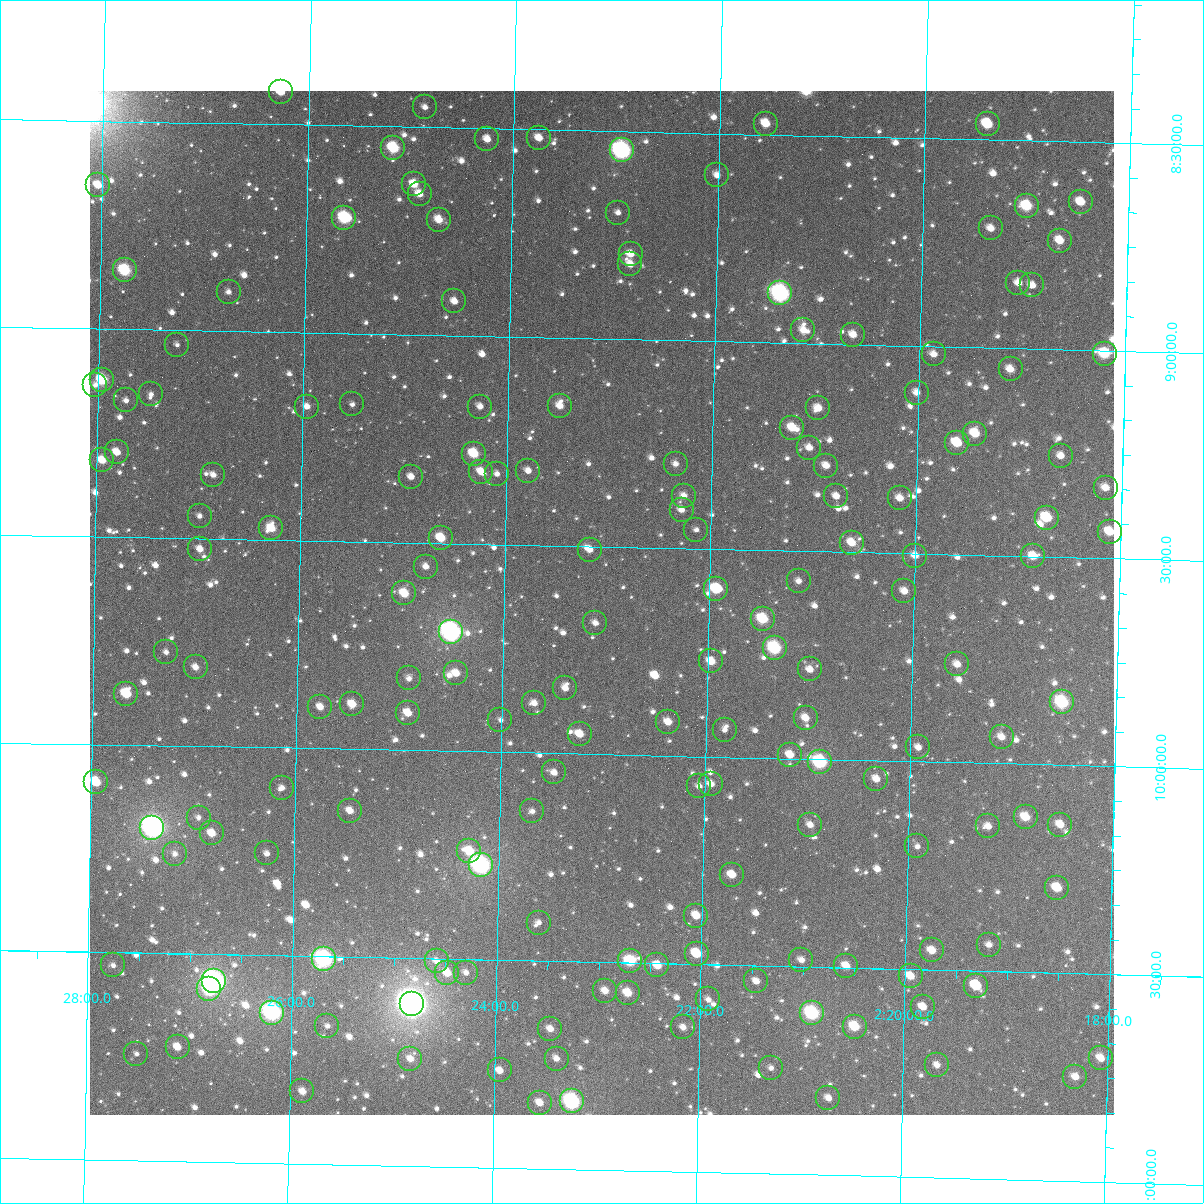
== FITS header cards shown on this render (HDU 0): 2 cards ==
NAXIS1  =                 1024
NAXIS2  =                 1024

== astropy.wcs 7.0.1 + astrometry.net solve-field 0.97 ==
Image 1024 x 1024 px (HDU 0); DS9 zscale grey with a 90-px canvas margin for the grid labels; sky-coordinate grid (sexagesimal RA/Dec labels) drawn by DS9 from the SOLVED WCS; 171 Tycho-2 reference stars matched to detected sources circled (green)
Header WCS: RA---TAN-SIP/DEC--TAN-SIP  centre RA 02:23:03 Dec +09:38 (35.76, +9.63 deg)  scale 8.66 arcsec/px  FOV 147.8' x 147.9'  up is +179 deg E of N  parity flipped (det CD > 0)
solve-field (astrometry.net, Tycho-2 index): VERIFIED the header's WCS against the Tycho-2 star catalogue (verified at 6 index scales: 16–171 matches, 0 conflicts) and refined it, rather than solving blind
Solved WCS: RA---TAN-SIP/DEC--TAN-SIP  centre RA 02:23:03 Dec +09:38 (35.76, +9.63 deg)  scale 8.66 arcsec/px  FOV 147.8' x 147.9'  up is +179 deg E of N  parity flipped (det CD > 0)
The solver's refit moves the header's centre by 0.41 arcsec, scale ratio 1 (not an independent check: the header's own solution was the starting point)
Tycho-2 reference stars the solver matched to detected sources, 171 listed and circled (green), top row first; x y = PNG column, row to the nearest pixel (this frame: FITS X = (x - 90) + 1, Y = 1024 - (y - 91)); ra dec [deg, ICRS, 3 dp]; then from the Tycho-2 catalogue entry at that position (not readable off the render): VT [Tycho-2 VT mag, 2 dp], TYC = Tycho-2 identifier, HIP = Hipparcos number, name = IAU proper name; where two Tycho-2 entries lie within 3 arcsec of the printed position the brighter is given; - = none
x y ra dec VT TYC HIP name
281 92 36.568 +8.421 10.63 632-196-1 - -
425 107 36.217 +8.452 12.44 632-299-1 - -
766 124 35.387 +8.474 10.90 631-228-1 - -
988 124 34.848 +8.463 10.07 631-264-1 - -
539 138 35.938 +8.520 11.31 632-103-1 - -
487 139 36.063 +8.526 11.41 632-1054-1 - -
393 148 36.292 +8.551 9.36 632-773-1 - -
622 150 35.736 +8.545 7.66 631-310-1 11106 -
717 175 35.503 +8.600 11.37 631-370-1 - -
414 184 36.240 +8.637 10.64 632-521-1 - -
98 185 37.008 +8.655 11.02 632-1088-1 - -
420 194 36.225 +8.661 11.15 632-658-1 - -
1081 202 34.617 +8.644 10.98 631-1017-1 - -
1027 206 34.748 +8.657 9.79 631-430-1 - -
618 213 35.742 +8.696 12.12 631-333-1 - -
344 218 36.407 +8.722 9.08 632-887-1 11314 -
439 220 36.177 +8.722 10.88 632-479-1 - -
991 228 34.834 +8.713 11.86 631-309-1 - -
1060 241 34.666 +8.738 11.08 631-932-1 - -
631 254 35.708 +8.795 11.28 631-161-1 - -
630 264 35.709 +8.819 11.45 631-216-1 - -
125 270 36.940 +8.858 9.23 632-695-1 - -
1018 283 34.764 +8.842 11.56 631-511-1 - -
1032 285 34.730 +8.848 11.47 631-171-1 - -
229 292 36.686 +8.905 12.35 632-335-1 - -
780 293 35.342 +8.881 8.03 631-93-1 10975 -
454 301 36.135 +8.917 11.59 632-499-1 - -
803 330 35.285 +8.969 11.63 631-273-1 - -
853 335 35.163 +8.976 11.24 631-296-1 - -
177 345 36.809 +9.035 12.80 632-734-1 - -
934 354 34.966 +9.019 11.77 631-39-1 - -
1105 354 34.550 +9.008 9.80 631-1384-1 10737 -
1011 369 34.778 +9.051 11.09 631-530-1 - -
102 380 36.990 +9.123 9.35 632-446-1 - -
95 385 37.006 +9.135 12.69 632-79-1 - -
917 393 35.005 +9.113 11.59 631-253-1 - -
151 394 36.870 +9.155 12.68 632-1-1 - -
126 400 36.931 +9.171 12.19 632-285-1 - -
352 404 36.379 +9.170 12.14 632-16-1 - -
560 406 35.874 +9.163 11.40 632-304-1 - -
307 407 36.490 +9.178 11.58 632-568-1 - -
480 407 36.068 +9.169 12.44 632-711-1 - -
818 408 35.243 +9.155 11.20 631-133-1 - -
792 428 35.306 +9.204 10.56 631-55-1 - -
975 434 34.860 +9.208 10.34 631-13-1 - -
957 443 34.904 +9.231 10.23 631-279-1 - -
809 448 35.263 +9.251 11.57 631-29-1 - -
117 452 36.951 +9.296 11.49 632-641-1 - -
474 454 36.081 +9.283 10.11 632-791-1 11211 -
1061 456 34.650 +9.256 11.47 631-1020-1 - -
102 460 36.987 +9.316 10.75 632-895-1 - -
676 464 35.588 +9.297 12.04 631-238-1 - -
826 466 35.221 +9.293 11.04 631-9-1 - -
528 471 35.947 +9.321 12.34 632-183-1 - -
481 472 36.062 +9.326 11.15 632-595-1 - -
497 474 36.023 +9.330 12.43 632-360-1 - -
213 475 36.715 +9.347 12.00 632-1156-1 - -
411 477 36.233 +9.342 11.92 632-494-1 - -
1106 488 34.539 +9.330 11.03 631-832-1 - -
684 496 35.567 +9.373 11.80 631-215-1 - -
836 496 35.195 +9.367 11.76 631-308-1 - -
900 498 35.040 +9.368 12.14 631-383-1 - -
682 510 35.572 +9.407 11.72 631-377-1 - -
200 516 36.747 +9.446 11.97 632-95-1 - -
1047 518 34.681 +9.406 10.09 631-895-1 - -
271 528 36.571 +9.472 10.45 632-1317-1 - -
696 530 35.534 +9.455 12.76 631-526-1 - -
1110 532 34.526 +9.436 10.62 631-885-1 - -
441 538 36.157 +9.487 10.29 632-416-1 - -
852 543 35.155 +9.477 10.91 631-41-1 - -
200 549 36.744 +9.526 11.36 632-1248-1 - -
590 550 35.793 +9.508 11.76 632-1361-1 - -
915 556 34.999 +9.504 11.38 631-399-1 - -
1033 556 34.711 +9.499 11.07 631-183-1 - -
426 567 36.192 +9.557 11.58 632-591-1 - -
799 581 35.282 +9.573 12.27 631-81-1 - -
716 589 35.483 +9.596 10.03 631-457-1 - -
904 591 35.023 +9.591 11.64 631-203-1 - -
404 593 36.243 +9.623 10.30 632-1065-1 - -
763 619 35.368 +9.666 9.75 631-336-1 - -
595 623 35.776 +9.684 11.86 632-347-1 - -
451 632 36.127 +9.713 7.05 632-1374-1 11228 -
775 648 35.337 +9.736 8.86 631-244-1 10972 -
166 652 36.822 +9.776 12.32 632-976-1 - -
711 661 35.491 +9.771 10.71 631-191-1 - -
957 664 34.890 +9.764 11.41 631-63-1 - -
196 667 36.749 +9.810 11.70 632-1394-1 - -
810 669 35.249 +9.784 11.41 631-580-1 - -
456 673 36.113 +9.812 11.49 632-1457-1 - -
409 678 36.228 +9.827 12.27 632-1486-1 - -
565 688 35.846 +9.842 11.38 632-1399-1 - -
126 694 36.917 +9.877 9.69 632-1463-1 - -
1062 702 34.632 +9.849 8.78 631-684-1 10764 -
534 703 35.921 +9.881 11.67 632-1467-1 - -
352 704 36.365 +9.892 10.69 632-1483-1 - -
320 707 36.443 +9.900 11.39 632-1461-1 - -
408 713 36.229 +9.910 10.66 632-1413-1 - -
806 718 35.257 +9.902 11.41 631-607-1 - -
500 720 36.002 +9.923 12.77 632-1445-1 - -
668 722 35.593 +9.919 11.33 631-547-1 - -
725 730 35.454 +9.934 12.59 631-600-1 - -
580 734 35.808 +9.952 10.91 632-1447-1 - -
1002 737 34.778 +9.936 11.21 631-576-1 - -
918 747 34.980 +9.966 12.11 631-592-1 - -
790 755 35.293 +9.991 11.10 631-571-1 - -
820 762 35.220 +10.007 8.57 634-176-1 10937 -
554 772 35.869 +10.046 11.91 635-1025-1 - -
876 779 35.081 +10.045 11.45 634-84-1 - -
96 782 36.988 +10.090 10.15 635-1127-1 - -
711 784 35.485 +10.066 11.38 634-296-1 - -
699 786 35.514 +10.072 11.68 634-252-1 - -
282 788 36.533 +10.096 12.28 635-914-1 - -
350 811 36.365 +10.148 11.19 635-1059-1 - -
532 811 35.920 +10.141 12.81 635-1060-1 - -
1026 817 34.715 +10.128 10.46 634-848-1 - -
199 818 36.735 +10.172 12.74 635-838-1 - -
810 825 35.240 +10.159 11.80 634-282-1 - -
1060 825 34.629 +10.143 11.33 634-646-1 - -
988 826 34.805 +10.152 11.38 634-16-1 - -
152 828 36.847 +10.198 6.50 635-817-1 11427 -
212 833 36.702 +10.209 10.89 635-771-1 - -
917 846 34.977 +10.204 13.56 634-244-1 - -
469 851 36.072 +10.239 10.35 635-754-1 - -
267 853 36.567 +10.255 12.03 635-1003-1 - -
175 854 36.791 +10.260 12.27 635-860-1 - -
481 865 36.043 +10.272 7.21 635-870-1 11194 -
732 875 35.429 +10.283 10.82 634-202-1 - -
1057 888 34.633 +10.295 10.62 634-1163-1 - -
696 916 35.514 +10.383 10.86 634-250-1 - -
539 923 35.898 +10.408 12.35 635-691-1 - -
989 945 34.796 +10.437 11.82 634-166-1 - -
932 950 34.936 +10.454 10.94 634-254-1 - -
697 954 35.511 +10.474 10.12 634-204-1 - -
324 959 36.423 +10.506 7.61 635-694-1 11319 -
801 960 35.254 +10.484 11.83 634-106-1 - -
437 961 36.147 +10.506 11.83 635-823-1 - -
630 961 35.674 +10.496 9.41 634-54-1 - -
113 965 36.937 +10.531 12.38 635-541-1 - -
657 965 35.606 +10.505 10.43 634-124-1 - -
846 966 35.144 +10.496 10.93 634-96-1 - -
447 973 36.120 +10.534 11.11 635-538-1 - -
466 973 36.074 +10.532 12.30 635-867-1 - -
911 976 34.986 +10.516 11.09 634-62-1 - -
214 981 36.690 +10.565 6.72 635-906-1 11390 -
756 981 35.364 +10.538 11.55 634-302-1 - -
976 986 34.826 +10.536 11.30 634-22-1 - -
209 989 36.701 +10.583 8.31 635-338-1 - -
605 991 35.733 +10.569 11.16 634-76-1 - -
628 993 35.677 +10.572 10.34 634-294-1 - -
708 999 35.480 +10.584 11.54 634-102-1 - -
412 1004 36.204 +10.611 5.46 635-692-1 11249 -
923 1007 34.955 +10.590 11.21 634-190-1 - -
272 1013 36.546 +10.638 7.38 635-406-1 - -
812 1013 35.225 +10.612 8.40 634-212-1 10939 -
327 1026 36.410 +10.667 12.09 635-634-1 - -
683 1027 35.540 +10.653 11.39 634-152-1 - -
855 1027 35.120 +10.641 9.88 634-80-1 - -
550 1029 35.865 +10.663 11.34 635-445-1 - -
178 1047 36.776 +10.724 11.05 635-300-1 - -
136 1054 36.877 +10.743 12.41 635-537-1 - -
1101 1058 34.517 +10.701 11.31 634-1110-1 - -
410 1059 36.206 +10.742 11.62 635-539-1 - -
557 1059 35.848 +10.734 11.29 635-291-1 - -
937 1065 34.916 +10.729 11.96 634-100-1 - -
771 1068 35.323 +10.745 12.24 634-72-1 - -
500 1070 35.987 +10.766 11.06 635-1123-1 - -
1075 1077 34.577 +10.749 11.23 634-1060-1 10752 -
302 1091 36.468 +10.826 10.93 635-490-1 - -
828 1098 35.181 +10.815 11.54 634-506-1 - -
572 1101 35.809 +10.837 7.74 635-701-1 11130 -
540 1103 35.887 +10.841 11.12 635-984-1 - -